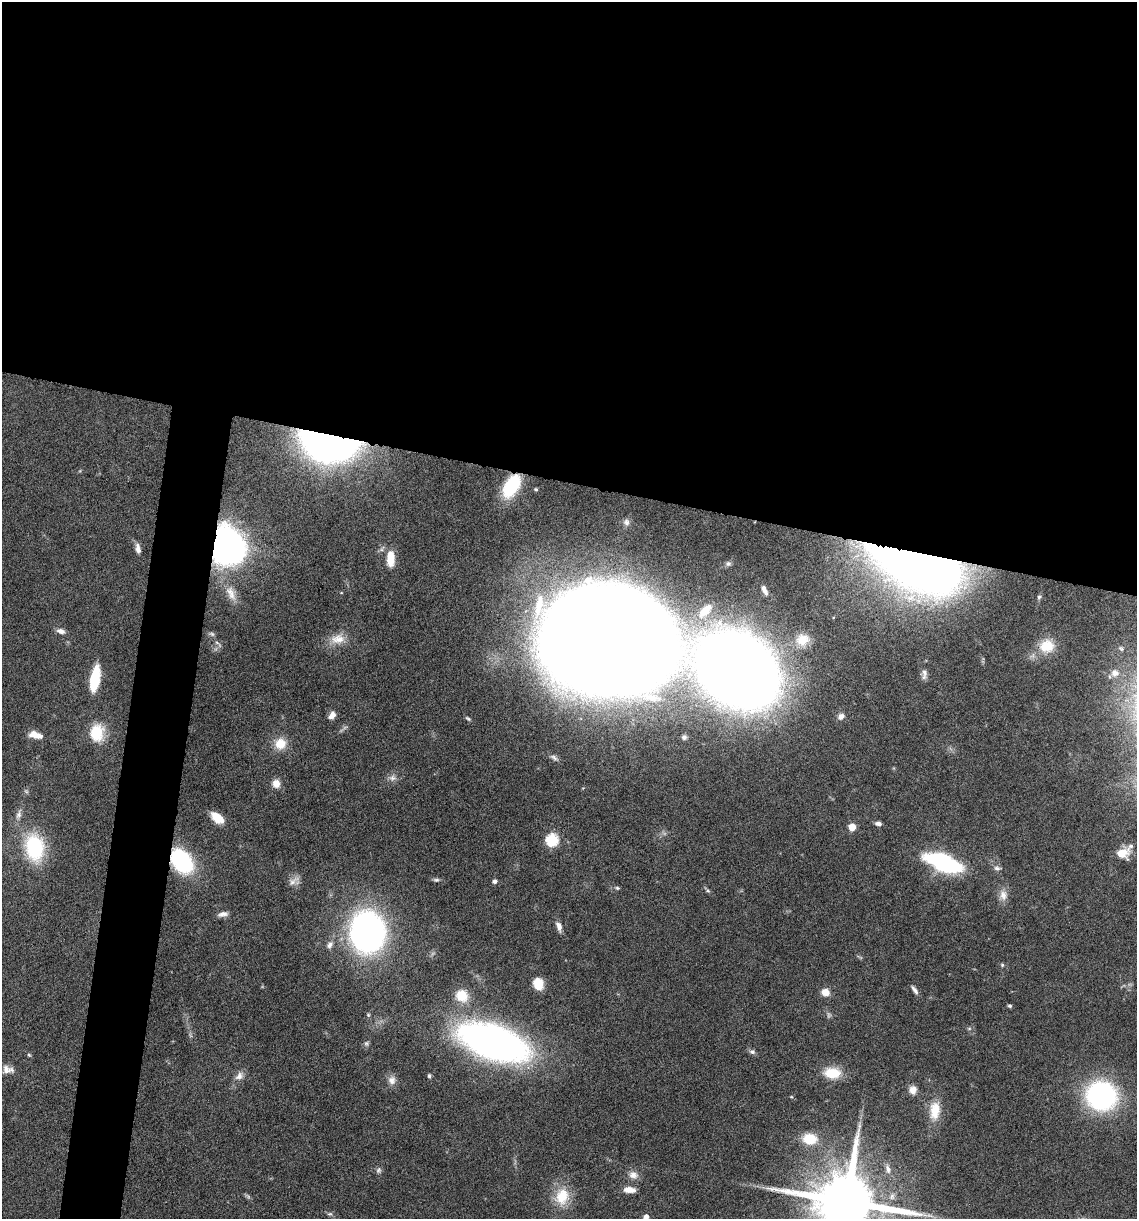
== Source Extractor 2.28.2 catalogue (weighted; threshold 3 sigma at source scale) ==
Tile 3 of 4 x 4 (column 3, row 1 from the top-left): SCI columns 2506-3640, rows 3652-4868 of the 4893 x 4871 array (HDU 1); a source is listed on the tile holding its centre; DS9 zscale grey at full resolution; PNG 1139 x 1221 px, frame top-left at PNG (2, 2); no overlay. Shown black and unused: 43% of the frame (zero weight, under 10 of 20 exposures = <1% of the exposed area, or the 3 px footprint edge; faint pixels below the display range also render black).
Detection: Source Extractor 2.28.2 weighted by HDU 2 'WHT'; one run over the whole footprint, this tile lists its part. Background 0.0424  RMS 0.0026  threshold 0.0105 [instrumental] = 3 sigma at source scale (4.09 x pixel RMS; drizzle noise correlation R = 1.36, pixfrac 0.8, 0.05/0.05 arcsec/px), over >= 5 px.
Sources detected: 87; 2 too faint to see at this stretch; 1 inside a brighter object's white glare — not listed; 1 inside a brighter listed object's ellipse — not listed separately; the other 83 listed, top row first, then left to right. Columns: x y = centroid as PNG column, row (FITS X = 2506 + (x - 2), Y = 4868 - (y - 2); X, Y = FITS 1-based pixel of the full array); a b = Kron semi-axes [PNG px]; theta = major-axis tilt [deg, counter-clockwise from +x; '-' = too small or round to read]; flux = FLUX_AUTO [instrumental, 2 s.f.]
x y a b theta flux
329 443 46 25 -10 140
511 486 24 14 59 13
536 489 5 4 - 0.32
626 522 10 8 -79 1.1
226 546 18 16 -64 220
138 549 13 6 -80 1.2
390 558 19 9 89 4.1
915 562 59 29 -25 400
728 563 7 7 - 0.54
764 590 11 4 -64 1.1
231 593 25 11 -66 3.5
1039 597 5 5 - 0.42
705 610 15 8 47 3
61 631 11 6 -16 1.1
338 639 21 13 9 3.5
802 640 18 15 19 3.7
605 641 93 74 -9 850
218 644 16 4 -45 0.77
1047 646 19 16 14 5.4
739 670 47 39 -38 660
924 672 14 7 -83 1.2
1115 673 11 10 - 1.7
95 679 26 9 80 9.1
332 715 9 6 59 1.5
841 716 9 7 39 1.1
97 733 22 17 86 6.8
35 735 15 7 -15 2.6
684 737 4 4 - 0.59
280 744 16 15 - 3.9
554 757 11 5 -37 0.66
392 778 10 8 18 1.1
276 783 9 9 - 2
26 791 7 4 -19 0.35
19 815 12 7 75 1.1
217 818 14 8 -38 4.2
878 823 7 5 -2 0.84
852 827 5 5 - 5.1
552 840 6 6 - 28
34 847 30 21 -81 17
1123 853 16 10 29 4.2
182 861 21 15 -54 25
945 864 32 13 -12 24
997 868 10 6 -5 0.77
436 880 9 5 -4 0.52
293 881 17 8 42 1.5
495 881 5 5 - 0.69
617 888 5 4 - 0.34
708 891 6 4 -19 0.35
1003 895 15 10 -87 1.9
223 914 13 6 10 1.2
559 926 11 6 -73 1.5
367 932 29 24 -87 110
330 945 11 7 54 1
1002 965 5 4 - 0.33
538 984 12 9 -73 4.3
915 990 12 4 -56 0.87
825 992 9 8 - 2.1
462 996 14 13 - 4.7
1010 1006 5 4 - 0.43
368 1015 5 5 - 0.29
969 1028 6 4 -19 0.34
493 1042 55 25 -19 130
366 1043 8 6 90 0.55
752 1052 8 6 6 0.63
29 1055 4 4 - 0.32
7 1069 14 9 -10 1.8
832 1073 20 13 -4 5.1
239 1076 13 9 45 1.5
429 1076 5 4 - 0.38
392 1080 12 10 89 1.6
913 1090 10 9 - 1.7
1101 1096 20 19 - 58
935 1110 26 14 85 5.1
809 1139 14 10 -5 6.2
888 1169 13 6 -76 1.2
379 1170 8 7 - 0.64
633 1175 14 10 -20 1.7
629 1190 14 7 -4 2.1
562 1196 24 18 75 6.9
846 1202 17 16 - 2800
330 1214 7 4 0 0.41
929 1216 9 4 -9 0.75
646 1217 5 5 - 1.3
Overlapping masked pixels (flux is a lower limit): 5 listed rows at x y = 329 443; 511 486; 226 546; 915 562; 182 861
Isophote crosses this tile's border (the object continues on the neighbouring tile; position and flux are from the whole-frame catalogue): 2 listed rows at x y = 846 1202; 646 1217